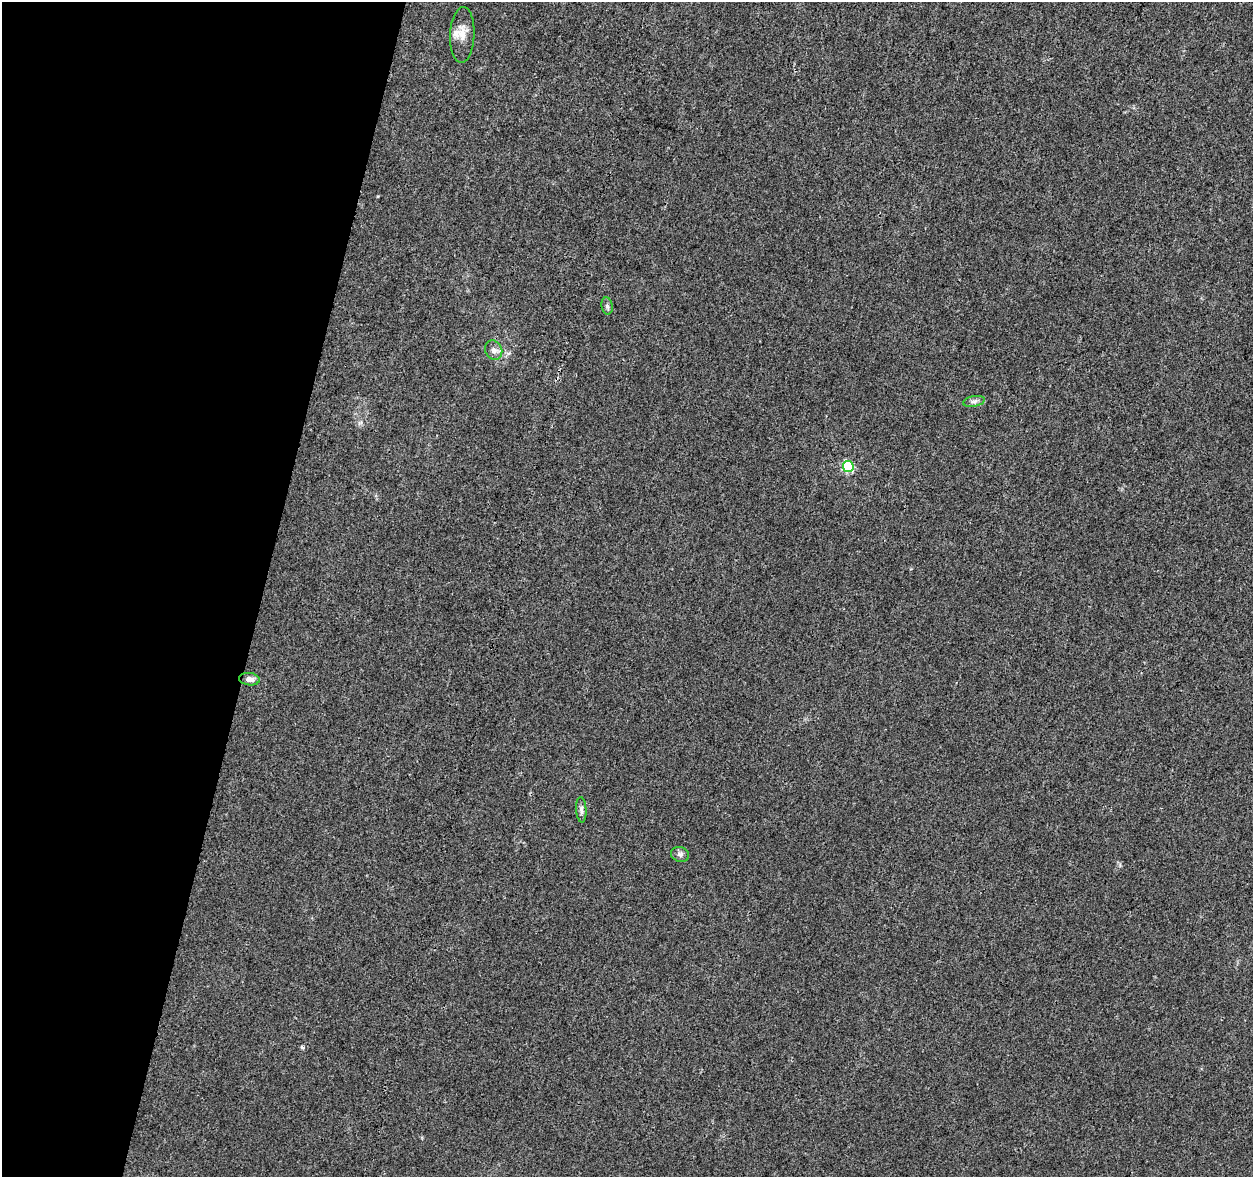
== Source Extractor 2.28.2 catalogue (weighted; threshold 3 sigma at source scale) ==
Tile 9 of 4 x 4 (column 1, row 3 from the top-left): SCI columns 1-1251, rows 1399-2573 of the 5013 x 5207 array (HDU 1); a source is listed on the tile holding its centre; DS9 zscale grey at full resolution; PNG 1255 x 1179 px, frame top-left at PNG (2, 2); each listed source drawn as its Kron ellipse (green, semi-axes under 4 px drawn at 4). Shown black and unused: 21% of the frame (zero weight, under 3 of 4 exposures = <1% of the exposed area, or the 3 px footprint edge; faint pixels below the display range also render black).
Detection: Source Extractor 2.28.2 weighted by HDU 2 'WHT'; one run over the whole footprint, this tile lists its part. Background 0.00629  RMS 0.0027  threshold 0.0124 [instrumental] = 3 sigma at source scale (4.5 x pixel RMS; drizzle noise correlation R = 1.50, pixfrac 1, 0.0396/0.0396 arcsec/px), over >= 5 px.
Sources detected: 9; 1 inside a brighter listed object's ellipse — not listed separately; the other 8 listed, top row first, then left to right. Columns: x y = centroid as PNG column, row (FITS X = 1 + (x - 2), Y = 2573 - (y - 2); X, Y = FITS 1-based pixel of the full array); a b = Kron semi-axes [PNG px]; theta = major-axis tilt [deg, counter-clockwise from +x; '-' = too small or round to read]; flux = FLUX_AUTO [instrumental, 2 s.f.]
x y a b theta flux
462 35 28 12 87 3.4
607 306 8 5 -81 0.67
494 350 10 8 -65 1.4
974 401 11 5 11 0.87
848 466 5 5 - 22
249 679 10 6 -7 1.5
581 810 13 5 -87 0.89
680 854 9 7 -18 1